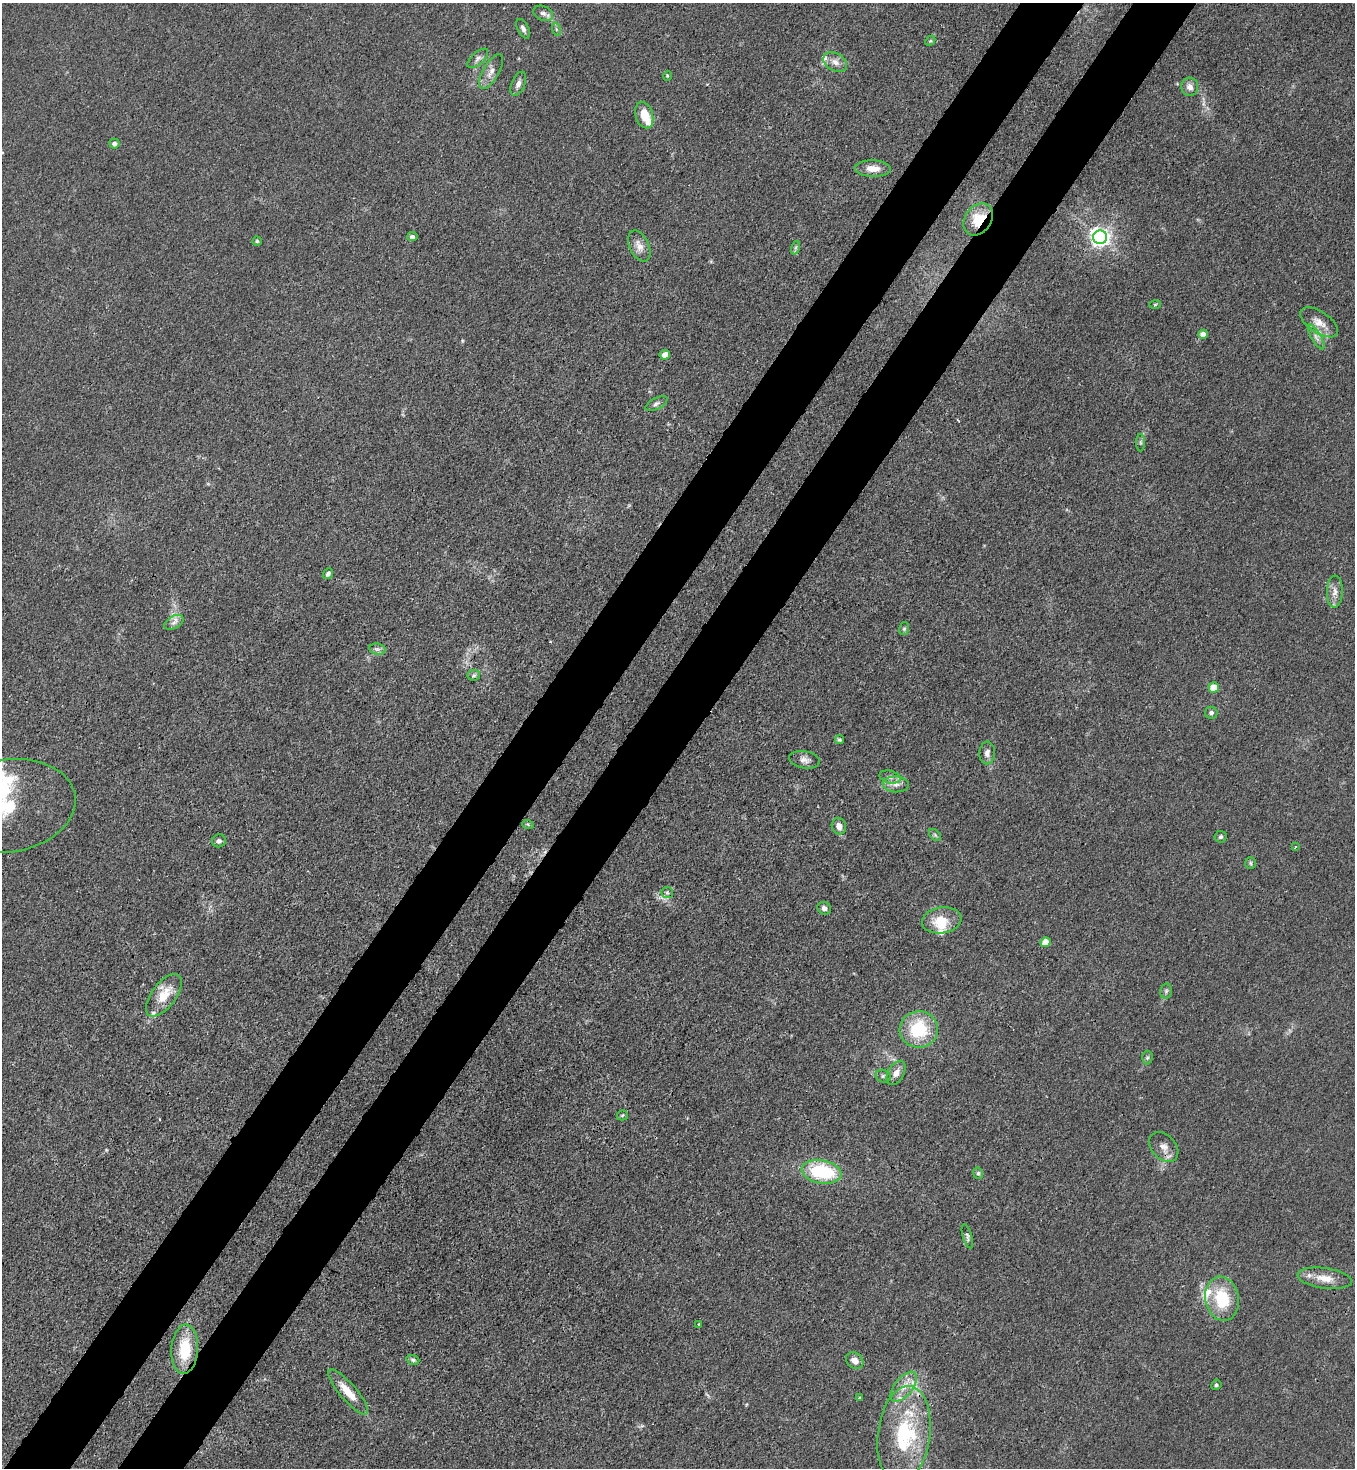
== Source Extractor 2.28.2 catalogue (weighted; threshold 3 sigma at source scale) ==
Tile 7 of 4 x 4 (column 3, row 2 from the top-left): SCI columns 2934-4286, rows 2993-4458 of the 6007 x 5984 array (HDU 1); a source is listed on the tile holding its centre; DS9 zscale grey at full resolution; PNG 1357 x 1470 px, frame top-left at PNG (2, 3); each listed source drawn as its Kron ellipse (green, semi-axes under 4 px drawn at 4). Shown black and unused: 10% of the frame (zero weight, under 3 of 4 exposures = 7% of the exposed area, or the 3 px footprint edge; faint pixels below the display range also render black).
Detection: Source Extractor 2.28.2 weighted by HDU 2 'WHT'; one run over the whole footprint, this tile lists its part. Background 0.021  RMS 0.0028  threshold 0.0127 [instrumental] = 3 sigma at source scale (4.5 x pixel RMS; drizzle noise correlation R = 1.50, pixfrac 1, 0.05/0.05 arcsec/px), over >= 5 px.
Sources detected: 81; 2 inside a brighter object's white glare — neither listed nor drawn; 6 inside a brighter listed object's ellipse — not listed separately; the other 73 listed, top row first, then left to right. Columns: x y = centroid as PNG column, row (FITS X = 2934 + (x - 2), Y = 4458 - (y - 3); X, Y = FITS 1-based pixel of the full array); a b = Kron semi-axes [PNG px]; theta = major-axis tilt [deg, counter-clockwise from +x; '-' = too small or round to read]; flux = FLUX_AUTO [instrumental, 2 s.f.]
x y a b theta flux
543 13 10 7 -24 1.1
523 29 10 5 -64 1
556 29 7 4 -72 0.46
930 41 5 4 - 0.43
478 58 13 6 42 1.1
835 62 13 8 -29 2.1
491 72 19 8 60 2.3
667 76 5 3 - 0.27
518 84 13 6 67 1.4
1190 87 9 8 - 1.9
644 115 13 8 -73 4.8
114 144 5 5 - 1.4
873 168 18 8 -2 3.1
978 219 17 13 54 7.2
412 237 5 4 - 0.76
1100 237 7 6 - 160
257 241 4 4 - 0.39
639 246 16 9 -65 2.6
795 248 7 4 71 0.53
1155 304 6 4 2 0.3
1319 322 21 10 -34 3.1
1203 334 5 4 - 2.4
1316 337 14 5 -60 1.2
665 355 5 4 - 3.6
656 404 12 5 27 0.92
1141 443 9 4 -89 0.55
328 574 6 4 51 0.78
1335 592 16 8 88 2.2
174 622 10 6 30 1.2
904 629 6 5 - 0.45
377 649 8 5 -10 0.96
474 675 6 5 - 0.61
1214 687 5 5 - 6.8
1211 713 6 6 - 0.8
839 740 4 4 - 0.42
987 753 11 8 88 1.5
804 760 15 8 -10 1.7
890 777 10 6 -15 1.2
896 784 13 8 -2 1.9
8 806 68 46 9 33
528 825 6 3 -21 0.35
839 826 8 7 - 1.9
935 835 7 4 -46 0.46
1221 837 6 6 - 0.58
219 841 7 6 - 0.8
1295 847 4 2 - 0.28
1250 863 6 5 - 0.44
667 893 6 5 - 0.6
824 908 7 6 - 1.2
942 920 20 13 8 6
1045 942 5 4 - 4.8
1166 991 7 5 77 0.62
164 995 25 12 53 6.3
919 1029 19 18 - 15
1147 1058 7 5 87 0.55
896 1073 13 8 60 2.2
883 1076 8 6 -26 0.75
622 1115 5 5 - 0.41
1164 1147 17 12 -48 2.5
822 1172 20 11 -10 20
978 1173 6 4 -77 0.51
967 1236 12 4 -73 0.69
1325 1278 27 10 -8 4.6
1222 1299 22 16 -79 13
699 1324 3 3 - 0.34
185 1349 24 13 86 11
413 1360 6 4 -20 0.59
855 1361 9 7 -38 2
1216 1385 5 5 - 0.5
904 1387 18 9 51 3.7
348 1392 29 8 -50 5
860 1398 3 2 - 0.28
904 1435 49 26 83 27
Overlapping masked pixels (flux is a lower limit): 2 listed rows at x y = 978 219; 1164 1147
Isophote crosses this tile's border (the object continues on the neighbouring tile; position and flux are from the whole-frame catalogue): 1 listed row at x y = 8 806